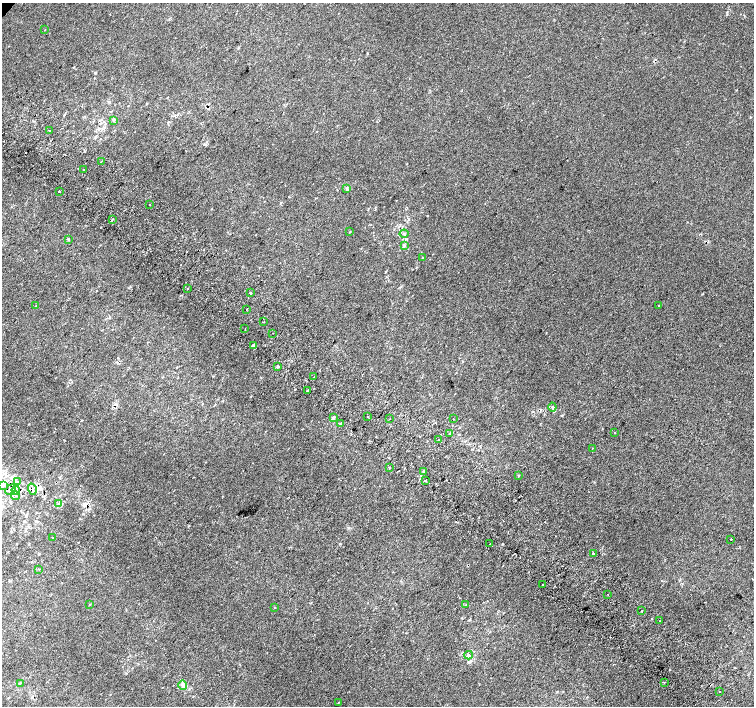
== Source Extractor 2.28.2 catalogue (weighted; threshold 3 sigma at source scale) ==
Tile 6 of 4 x 4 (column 2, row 2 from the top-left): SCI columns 1539-3041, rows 3080-4486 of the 6074 x 6092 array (HDU 1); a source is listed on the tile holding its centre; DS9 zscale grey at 2 x 2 block average (1 PNG px = mean of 2 x 2 image px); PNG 756 x 708 px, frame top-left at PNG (2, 3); each listed source drawn as its Kron ellipse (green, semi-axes under 4 px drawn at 4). Shown black and unused: <1% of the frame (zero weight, under 2 of 3 exposures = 2% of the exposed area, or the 3 px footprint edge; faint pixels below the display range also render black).
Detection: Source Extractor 2.28.2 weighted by HDU 2 'WHT'; one run over the whole footprint, this tile lists its part. Background 2.66e-04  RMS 0.0069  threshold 0.0311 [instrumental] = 3 sigma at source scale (4.5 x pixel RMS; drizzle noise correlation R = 1.50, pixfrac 1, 0.0396/0.0396 arcsec/px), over >= 5 px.
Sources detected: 74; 7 cosmic-ray / hot-pixel residue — neither listed nor drawn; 2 inside a brighter listed object's ellipse — not listed separately; the other 65 listed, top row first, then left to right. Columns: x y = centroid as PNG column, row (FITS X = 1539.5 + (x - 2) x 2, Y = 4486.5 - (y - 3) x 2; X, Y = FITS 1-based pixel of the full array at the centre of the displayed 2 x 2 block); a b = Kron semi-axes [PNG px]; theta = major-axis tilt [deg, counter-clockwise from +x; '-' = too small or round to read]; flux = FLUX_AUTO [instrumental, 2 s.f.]
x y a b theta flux
45 30 2 2 - 4.1
114 120 3 3 - 1.6
49 130 2 2 - 40
101 162 2 2 - 2.3
84 170 2 2 - 3.1
347 189 2 2 - 4.8
59 191 2 2 - 5.2
149 204 2 2 - 4.2
112 220 2 2 - 1.1
350 232 2 2 - 0.79
404 234 4 3 - 2.2
68 240 3 2 - 1.3
404 246 4 3 - 2.7
422 257 2 2 - 0.56
187 288 2 2 - 3.7
250 293 2 2 - 12
36 306 2 2 - 1.1
659 306 3 2 - 1.1
246 309 2 2 - 2.4
263 322 2 2 - 1.5
245 329 2 2 - 1.3
273 333 2 2 - 2.1
254 346 4 2 - 1.9
278 366 2 2 - 3.1
314 377 2 2 - 3.1
307 391 2 2 - 1.2
552 407 4 2 - 1.7
367 416 2 2 - 2.9
333 418 2 2 - 4.5
390 419 2 2 - 0.9
453 419 2 2 - 1.1
340 423 3 2 - 1.1
450 433 4 2 - 2.4
615 433 2 2 - 3.1
438 440 2 2 - 4.8
592 448 2 2 - 0.75
389 467 3 2 - 0.97
423 471 2 2 - 2
519 475 2 2 - 1.2
425 480 2 2 - 20
17 482 3 3 - 1.4
2 486 4 3 - 2.7
32 489 6 3 -72 8.8
11 490 6 3 46 3.8
16 490 5 3 - 3.7
15 495 4 4 - 4.1
58 503 3 2 - 0.98
53 538 3 2 - 1
731 539 2 2 - 2.9
490 544 2 2 - 0.92
593 553 2 2 - 7.5
39 569 2 2 - 0.87
542 585 2 2 - 3
608 595 2 2 - 2.3
89 604 2 2 - 0.65
466 605 3 2 - 0.98
275 608 2 2 - 0.5
641 611 2 2 - 1.3
659 621 2 2 - 0.58
469 655 4 3 - 3.1
664 682 2 2 - 0.74
20 683 3 2 - 0.99
183 685 5 3 - 3.1
720 692 2 2 - 0.77
338 702 2 2 - 1.6
Overlapping masked pixels (flux is a lower limit): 2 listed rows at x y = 32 489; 11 490
Diffuse or blended objects may show on this block-average render without a row.